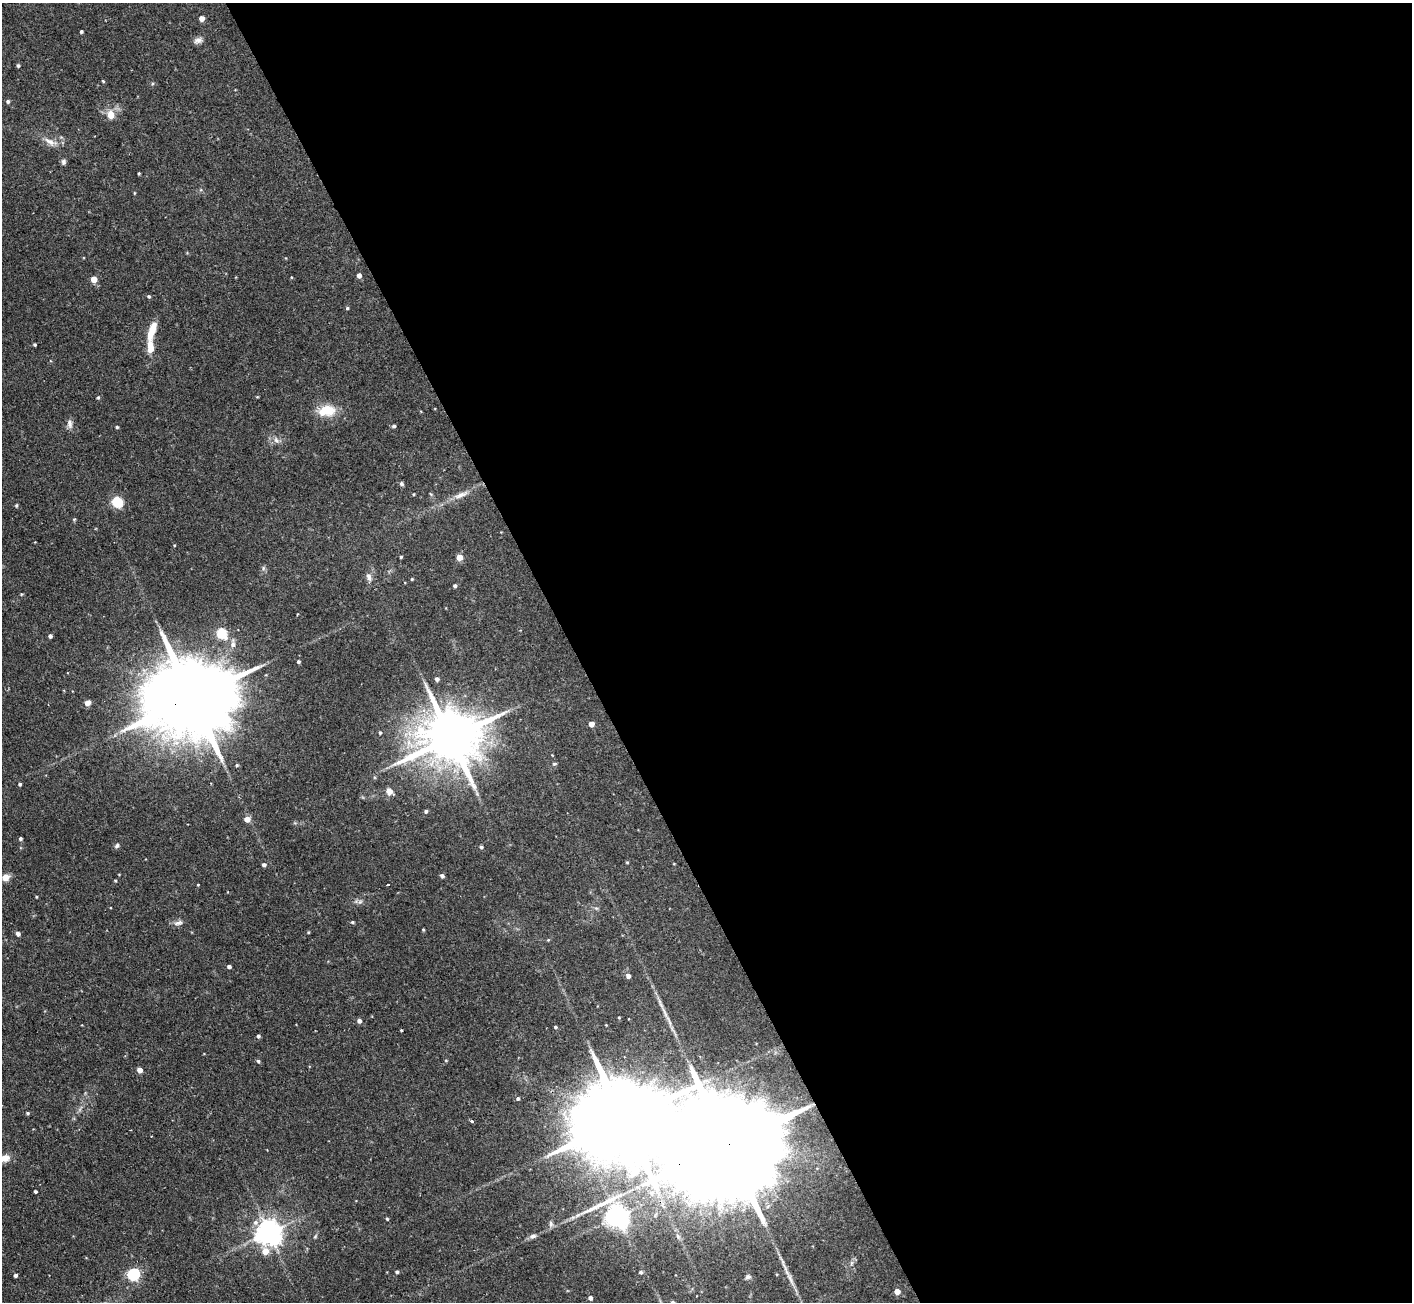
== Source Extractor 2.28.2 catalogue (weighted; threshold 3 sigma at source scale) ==
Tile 8 of 4 x 4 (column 4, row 2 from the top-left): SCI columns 4232-5641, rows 2745-4044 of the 5641 x 5624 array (HDU 1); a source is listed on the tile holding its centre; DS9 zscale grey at full resolution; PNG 1414 x 1304 px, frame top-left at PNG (2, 3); no overlay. Shown black and unused: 59% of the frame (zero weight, under 2 of 3 exposures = <1% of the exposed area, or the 3 px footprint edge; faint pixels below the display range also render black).
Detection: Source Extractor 2.28.2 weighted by HDU 2 'WHT'; one run over the whole footprint, this tile lists its part. Background 0.094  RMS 0.0058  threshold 0.0261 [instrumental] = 3 sigma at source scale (4.5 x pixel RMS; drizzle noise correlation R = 1.50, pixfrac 1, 0.05/0.05 arcsec/px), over >= 5 px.
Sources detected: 110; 3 inside a brighter object's white glare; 2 long thin detections or spike segments (spike, bleed or trail) — not listed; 2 inside a brighter listed object's ellipse — not listed separately; the other 103 listed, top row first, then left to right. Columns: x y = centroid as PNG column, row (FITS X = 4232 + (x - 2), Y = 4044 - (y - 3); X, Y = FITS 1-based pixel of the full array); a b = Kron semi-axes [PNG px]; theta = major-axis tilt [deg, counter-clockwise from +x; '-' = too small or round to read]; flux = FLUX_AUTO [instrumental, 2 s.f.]
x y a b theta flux
202 18 4 4 - 5.4
81 31 3 3 - 0.96
198 40 11 7 22 2.5
18 65 4 4 - 1
103 81 4 3 - 0.61
152 83 5 4 - 0.69
8 101 4 4 - 1.2
111 115 5 5 - 11
50 142 20 8 -24 4.8
63 162 7 6 - 1.3
139 173 3 2 - 0.61
134 193 5 3 - 0.46
359 275 4 4 - 2.9
94 279 4 4 - 9.4
149 296 4 4 - 0.9
347 308 4 4 - 0.73
152 330 23 7 72 9.5
35 344 3 3 - 0.86
98 397 4 4 - 0.73
327 410 20 14 -24 12
70 424 12 7 -83 2.5
394 426 5 4 - 1.1
117 427 3 3 - 0.88
276 440 9 7 -45 2.3
401 484 5 4 - 1.2
414 494 4 3 - 0.44
461 495 23 7 24 5
117 502 7 5 -37 46
16 505 5 4 - 0.65
74 519 5 3 - 0.51
174 545 4 2 - 0.41
401 557 3 3 - 0.73
459 557 4 4 - 9.1
263 568 7 4 89 1
369 577 10 6 -74 2.4
412 579 4 3 - 0.52
455 586 4 4 - 1.3
21 594 4 4 - 0.52
222 633 6 5 - 30
50 636 4 4 - 1.4
233 644 12 6 88 2.7
298 662 4 3 - 1.2
437 679 4 4 - 1.9
192 698 31 18 20 11000
88 703 6 5 - 2.9
591 724 4 4 - 5.5
380 732 4 3 - 0.79
451 738 18 14 19 4200
554 764 5 5 - 0.83
237 765 4 4 - 0.72
20 784 4 4 - 1.1
389 791 8 6 -56 4.4
426 811 4 4 - 1.1
247 819 5 4 - 6.1
20 838 4 4 - 1.1
117 846 6 5 - 1.3
481 847 4 4 - 0.98
627 862 3 3 - 0.61
264 865 5 5 - 1.4
442 876 6 5 - 1.1
5 878 8 7 - 4.3
115 881 4 3 - 0.49
198 885 3 3 - 0.42
388 885 3 3 - 1.1
36 897 4 3 - 0.44
360 902 7 5 43 1.4
352 922 4 3 - 0.81
178 923 14 6 15 2.3
423 930 3 3 - 0.64
308 932 4 3 - 0.51
18 934 5 4 - 2
229 966 4 3 - 1.6
628 976 4 4 - 2.4
372 1017 3 2 - 0.46
359 1021 5 5 - 2
555 1027 4 3 - 0.74
401 1030 3 3 - 0.6
258 1036 4 4 - 1.1
446 1060 5 3 - 0.5
258 1061 4 4 - 1
140 1070 4 4 - 4.5
518 1098 4 4 - 1
27 1113 4 3 - 0.82
471 1121 3 3 - 3.2
731 1143 67 19 23 35000
5 1158 10 8 14 5.6
35 1191 3 3 - 1
609 1200 39 8 26 12
617 1216 7 7 - 450
387 1219 4 3 - 0.7
255 1222 7 7 - 2.2
551 1224 9 5 -80 1.5
269 1233 8 7 - 640
315 1236 6 4 44 0.74
533 1236 9 6 15 1.8
265 1251 6 5 - 8.8
397 1272 4 4 - 0.96
640 1272 5 4 - 1.1
133 1274 5 5 - 76
16 1275 4 3 - 1.5
748 1277 6 5 - 1.3
897 1291 4 4 - 6.6
590 1298 4 4 - 2.3
Overlapping masked pixels (flux is a lower limit): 2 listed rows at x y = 192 698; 731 1143
Isophote crosses this tile's border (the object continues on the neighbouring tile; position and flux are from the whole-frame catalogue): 1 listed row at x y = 5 1158